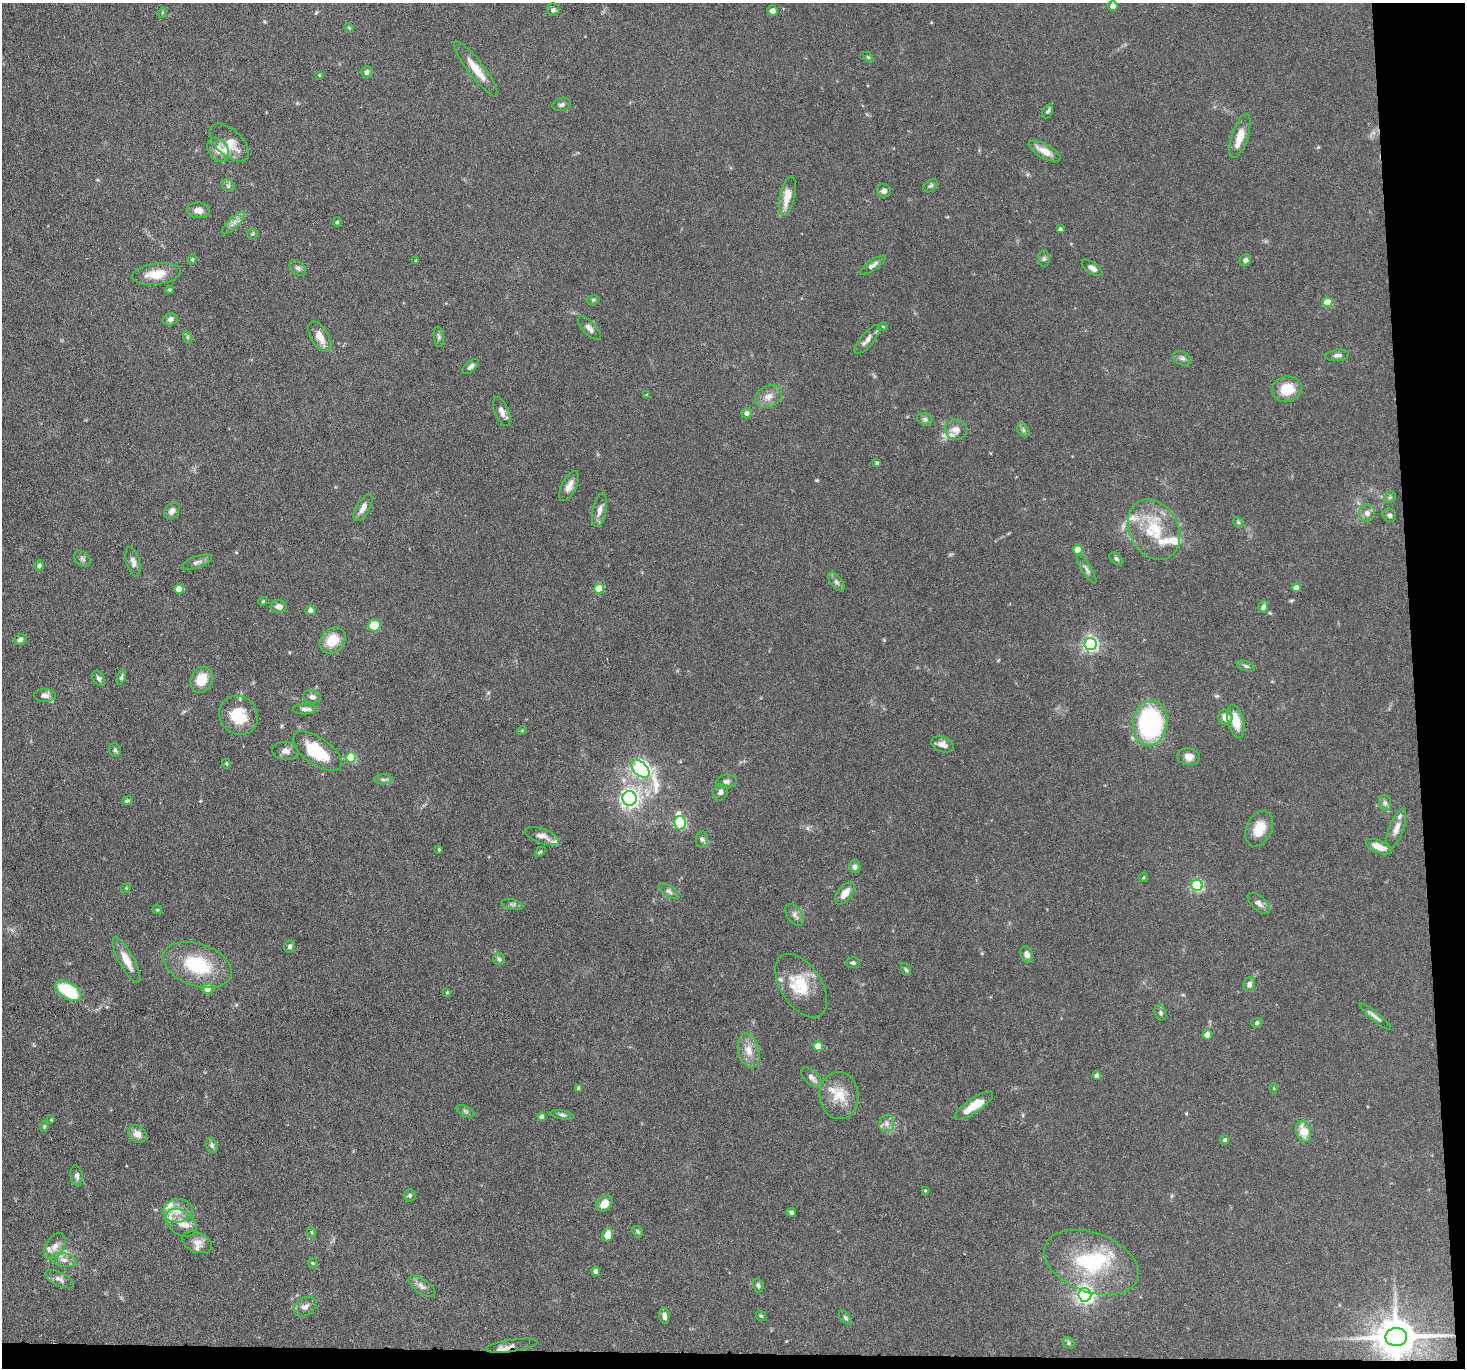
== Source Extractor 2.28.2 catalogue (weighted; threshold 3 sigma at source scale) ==
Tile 9 of 3 x 3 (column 3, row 3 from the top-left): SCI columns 2928-4390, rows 146-1511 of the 4390 x 4364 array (HDU 1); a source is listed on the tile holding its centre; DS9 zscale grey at full resolution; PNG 1467 x 1370 px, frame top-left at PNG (2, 3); each listed source drawn as its Kron ellipse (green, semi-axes under 4 px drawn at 4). Shown black and unused: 5% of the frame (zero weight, under 3 of 6 exposures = <1% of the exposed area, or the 3 px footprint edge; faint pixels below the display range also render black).
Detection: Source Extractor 2.28.2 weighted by HDU 2 'WHT'; one run over the whole footprint, this tile lists its part. Background 0.0814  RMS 0.0037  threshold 0.015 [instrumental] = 3 sigma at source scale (4.09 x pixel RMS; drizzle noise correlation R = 1.36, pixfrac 0.8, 0.05/0.05 arcsec/px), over >= 5 px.
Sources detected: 204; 1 inside a brighter object's white glare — neither listed nor drawn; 16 inside a brighter listed object's ellipse — not listed separately; the other 187 listed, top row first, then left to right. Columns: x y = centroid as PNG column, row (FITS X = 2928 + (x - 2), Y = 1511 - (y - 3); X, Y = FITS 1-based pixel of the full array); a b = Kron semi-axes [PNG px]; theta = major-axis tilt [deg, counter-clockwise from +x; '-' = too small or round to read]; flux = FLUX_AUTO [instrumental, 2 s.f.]
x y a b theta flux
1113 6 5 4 - 2.5
553 10 6 6 - 0.83
772 11 5 5 - 1.7
162 13 5 3 - 0.36
349 28 5 3 - 0.34
868 57 6 4 -45 0.37
476 69 34 8 -52 6.1
367 72 6 5 - 1.1
319 75 4 4 - 0.35
561 105 9 6 15 1
1048 111 8 4 64 0.72
1240 136 23 8 72 4.9
229 142 24 13 -43 5.4
218 150 13 9 -58 3.7
1045 151 18 7 -28 3.8
228 186 7 5 -47 0.73
931 186 8 5 38 0.75
884 191 7 6 - 1.4
787 196 20 7 77 5.3
198 210 11 8 -5 2.2
337 222 4 4 - 0.57
233 223 15 5 43 1.9
1060 229 3 3 - 0.81
252 234 5 5 - 0.46
192 259 5 4 - 0.41
1044 259 8 6 89 0.82
1245 260 6 5 - 1.2
416 261 3 3 - 0.37
873 265 15 5 34 1.6
298 268 9 6 -43 1
1092 268 12 5 -34 1.7
157 274 24 10 7 6.7
169 290 4 3 - 0.44
593 300 6 5 - 0.56
1328 302 5 5 - 11
170 319 7 6 - 1.4
883 327 5 3 - 0.3
589 328 15 6 -46 1.8
187 337 7 4 -72 0.55
320 337 17 9 -60 3.5
439 337 10 5 -82 0.81
867 339 18 6 51 2.1
1337 355 12 5 6 1.3
1182 358 9 6 -24 1.1
471 366 10 5 40 1.2
1287 389 15 12 9 8
647 395 4 4 - 0.6
768 396 14 10 25 2.9
502 411 15 7 -68 2.1
746 413 5 5 - 1.5
925 419 8 6 -20 0.86
956 430 11 10 - 2.6
1023 430 7 5 -59 0.83
877 463 4 3 - 0.62
569 486 16 7 63 2.4
1390 497 6 5 - 0.61
363 508 15 6 60 2.4
600 510 17 7 78 2.1
172 511 9 6 52 1.8
1367 513 8 8 - 1.7
1389 515 7 6 - 1.1
1238 522 6 4 -47 0.51
1154 530 32 24 -62 16
1078 550 4 4 - 6.4
82 559 9 6 -44 0.9
1116 559 8 5 -43 0.71
133 562 15 7 -74 1.7
197 562 16 6 19 1.4
39 566 5 4 - 0.99
1087 569 16 5 -57 1.3
837 582 11 5 -53 1.1
1296 588 4 4 - 3.4
179 589 5 4 - 6.8
599 589 5 5 - 10
263 601 4 3 - 0.37
279 607 8 6 1 2
1263 607 6 5 - 1.2
310 610 5 5 - 1.6
374 625 6 6 - 10
20 639 6 5 - 1.2
333 640 14 11 44 7.2
1090 644 6 6 - 89
1246 666 9 5 -19 0.75
121 677 7 4 70 0.73
99 678 8 5 -59 0.95
201 680 13 11 60 6.1
45 695 11 6 0 1.7
312 697 9 6 -11 1.2
306 709 13 5 1 1.4
239 715 20 18 -47 10
1225 717 7 7 - 3.1
1236 721 17 8 -76 6.5
1150 723 23 17 81 52
522 730 5 3 - 0.31
943 744 12 7 -19 2.1
115 750 7 6 - 0.76
285 751 13 9 -6 1.9
317 751 28 13 -35 16
351 757 5 5 - 19
1188 757 11 8 -8 2.6
226 764 5 4 - 0.46
640 769 11 6 -43 120
384 779 9 5 1 0.9
727 781 10 6 7 1.1
720 792 8 7 - 1.3
629 798 7 7 - 130
127 801 5 4 - 0.57
1385 803 8 6 -77 1.1
680 823 7 5 -80 41
1259 828 19 12 65 6.8
1396 828 21 7 70 2.8
542 836 18 7 -19 2.6
702 840 8 6 -87 0.95
1379 847 14 6 -23 4.1
439 849 3 3 - 0.44
540 852 6 3 43 0.44
855 867 6 5 - 1.3
1143 877 5 3 - 0.29
1197 885 5 5 - 46
126 888 5 4 - 0.34
669 891 11 5 -34 1.1
845 893 13 7 51 3.2
1259 903 13 7 -40 1.7
512 904 11 5 -13 0.87
157 910 5 4 - 0.35
795 915 12 7 -55 1.5
290 946 6 5 - 0.96
1027 954 8 6 -70 1.7
499 959 6 6 - 0.72
127 960 25 7 -62 4.8
853 963 7 5 -3 0.75
197 965 35 21 -19 20
906 970 7 4 -61 0.63
1249 984 7 6 - 1.5
801 986 35 20 -57 12
207 988 5 5 - 3.6
68 991 14 8 -32 18
447 992 4 4 - 0.38
1161 1013 8 5 -66 0.76
1375 1017 20 4 -40 1.5
1257 1023 5 4 - 0.73
1207 1035 4 4 - 3.5
818 1046 5 4 - 7.3
749 1050 17 10 -75 4.2
1097 1076 4 4 - 2.2
812 1078 13 6 -44 1.7
579 1088 4 4 - 0.9
1274 1088 5 3 - 0.29
839 1095 23 19 -87 7.6
974 1106 23 7 35 6
465 1111 9 5 -27 0.85
562 1115 12 4 -11 0.85
542 1117 4 4 - 2
51 1120 3 3 - 0.27
887 1124 8 7 - 1.7
44 1126 5 4 - 0.4
1303 1131 11 7 -71 5.7
137 1134 10 8 -42 2.5
1225 1140 5 4 - 0.74
212 1145 7 5 -69 1.1
77 1176 10 6 -80 1.1
925 1190 4 4 - 0.31
410 1196 6 6 - 0.79
605 1203 9 7 43 3.8
178 1211 15 11 5 4.6
791 1212 5 3 - 0.6
181 1223 17 12 -36 4.3
311 1232 6 3 -71 0.39
638 1232 6 5 - 0.58
608 1235 7 5 70 4.4
197 1242 16 10 -22 2.5
55 1246 14 9 57 2.6
64 1260 13 6 -12 1.8
1091 1262 49 29 -20 30
313 1263 5 5 - 0.44
596 1271 4 4 - 1.3
59 1279 16 6 -27 1.6
758 1285 7 5 -75 0.66
422 1286 15 7 -36 1.7
1085 1295 6 6 - 120
305 1307 12 8 32 1.9
664 1316 8 5 -84 1.5
761 1316 6 4 -43 0.46
845 1318 8 5 -53 0.67
1396 1337 11 9 1 1100
1069 1343 6 5 - 0.68
512 1346 26 6 8 2.3
Overlapping masked pixels (flux is a lower limit): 2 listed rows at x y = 1396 1337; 512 1346